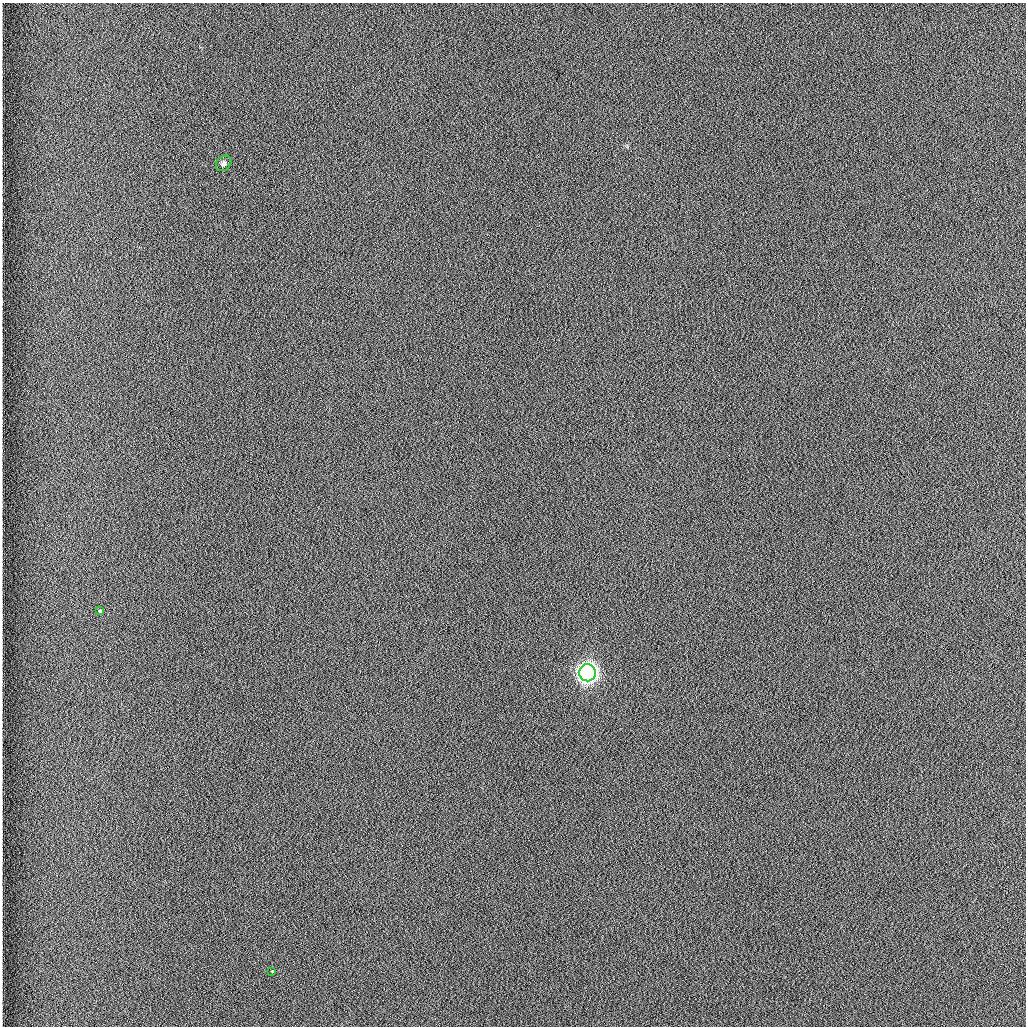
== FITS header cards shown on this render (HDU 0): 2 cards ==
NAXIS1  =                 1024 /fastest changing axis
NAXIS2  =                 1024 /next to fastest changing axis

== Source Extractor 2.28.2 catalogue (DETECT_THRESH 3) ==
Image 1024 x 1024 px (HDU 0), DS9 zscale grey, 1 PNG px = 1 image px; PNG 1028 x 1028 px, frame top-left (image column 1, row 1024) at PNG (2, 3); each listed source drawn as its Kron ellipse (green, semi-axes under 4 px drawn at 4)
Background 1260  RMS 5.9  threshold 17.7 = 3 sigma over >= 5 px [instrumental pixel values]
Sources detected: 4; all 4 listed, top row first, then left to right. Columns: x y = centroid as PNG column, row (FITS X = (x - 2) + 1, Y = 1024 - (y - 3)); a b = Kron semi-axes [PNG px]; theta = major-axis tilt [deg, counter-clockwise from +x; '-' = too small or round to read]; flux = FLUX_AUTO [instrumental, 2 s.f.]
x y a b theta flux
224 163 8 7 - 1400
100 611 4 3 - 2200
587 673 8 8 - 290000
272 971 3 2 - 800